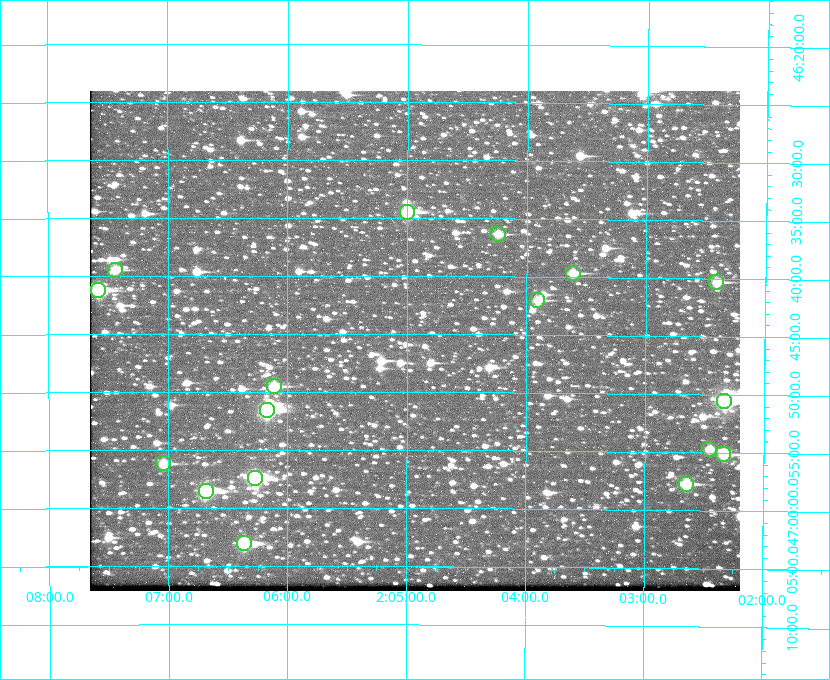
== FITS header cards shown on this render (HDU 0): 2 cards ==
NAXIS1  =                  650 / Width of table row in bytes
NAXIS2  =                  500 / Number of rows in table

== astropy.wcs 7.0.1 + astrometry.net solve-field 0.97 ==
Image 650 x 500 px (HDU 0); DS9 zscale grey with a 90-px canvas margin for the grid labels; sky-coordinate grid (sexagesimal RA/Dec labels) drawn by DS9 from the SOLVED WCS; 17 Tycho-2 reference stars matched to detected sources circled (green)
Header WCS: none
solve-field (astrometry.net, Tycho-2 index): SOLVED blind (the file carries no WCS)
Solved WCS: RA---TAN-SIP/DEC--TAN-SIP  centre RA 02:04:56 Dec +46:46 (31.23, +46.76 deg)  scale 5.16 arcsec/px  FOV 55.9' x 43.1'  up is +180 deg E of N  parity flipped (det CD > 0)
(file carries no celestial WCS; the grid is the blind solution)
Tycho-2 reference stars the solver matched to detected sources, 17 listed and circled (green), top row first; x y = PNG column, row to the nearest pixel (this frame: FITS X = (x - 90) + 1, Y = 500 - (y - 91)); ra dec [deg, ICRS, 3 dp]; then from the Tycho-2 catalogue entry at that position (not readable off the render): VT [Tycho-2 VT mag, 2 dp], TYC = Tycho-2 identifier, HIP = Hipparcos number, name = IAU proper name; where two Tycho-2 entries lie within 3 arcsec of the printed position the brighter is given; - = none
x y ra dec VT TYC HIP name
407 212 31.250 +46.575 8.43 3281-919-1 - -
498 234 31.061 +46.606 9.99 3281-582-1 - -
115 270 31.860 +46.658 10.03 3281-318-1 - -
573 273 30.904 +46.661 9.60 3280-781-1 - -
716 282 30.604 +46.672 9.47 3280-908-1 - -
98 290 31.896 +46.687 8.88 3281-547-1 - -
537 300 30.978 +46.700 9.85 3281-909-1 - -
274 386 31.529 +46.825 9.32 3281-34-1 - -
724 401 30.583 +46.843 7.07 3280-746-1 9508 -
267 410 31.543 +46.860 7.50 3281-160-1 9805 -
709 449 30.615 +46.912 10.08 3284-203-1 - -
723 454 30.584 +46.919 9.47 3284-629-1 - -
163 463 31.760 +46.936 9.76 3285-99-1 - -
255 478 31.569 +46.957 8.53 3285-177-1 9816 -
686 484 30.663 +46.962 9.31 3284-347-1 - -
206 491 31.671 +46.975 8.89 3285-43-1 - -
244 543 31.591 +47.051 8.70 3285-1195-1 - -